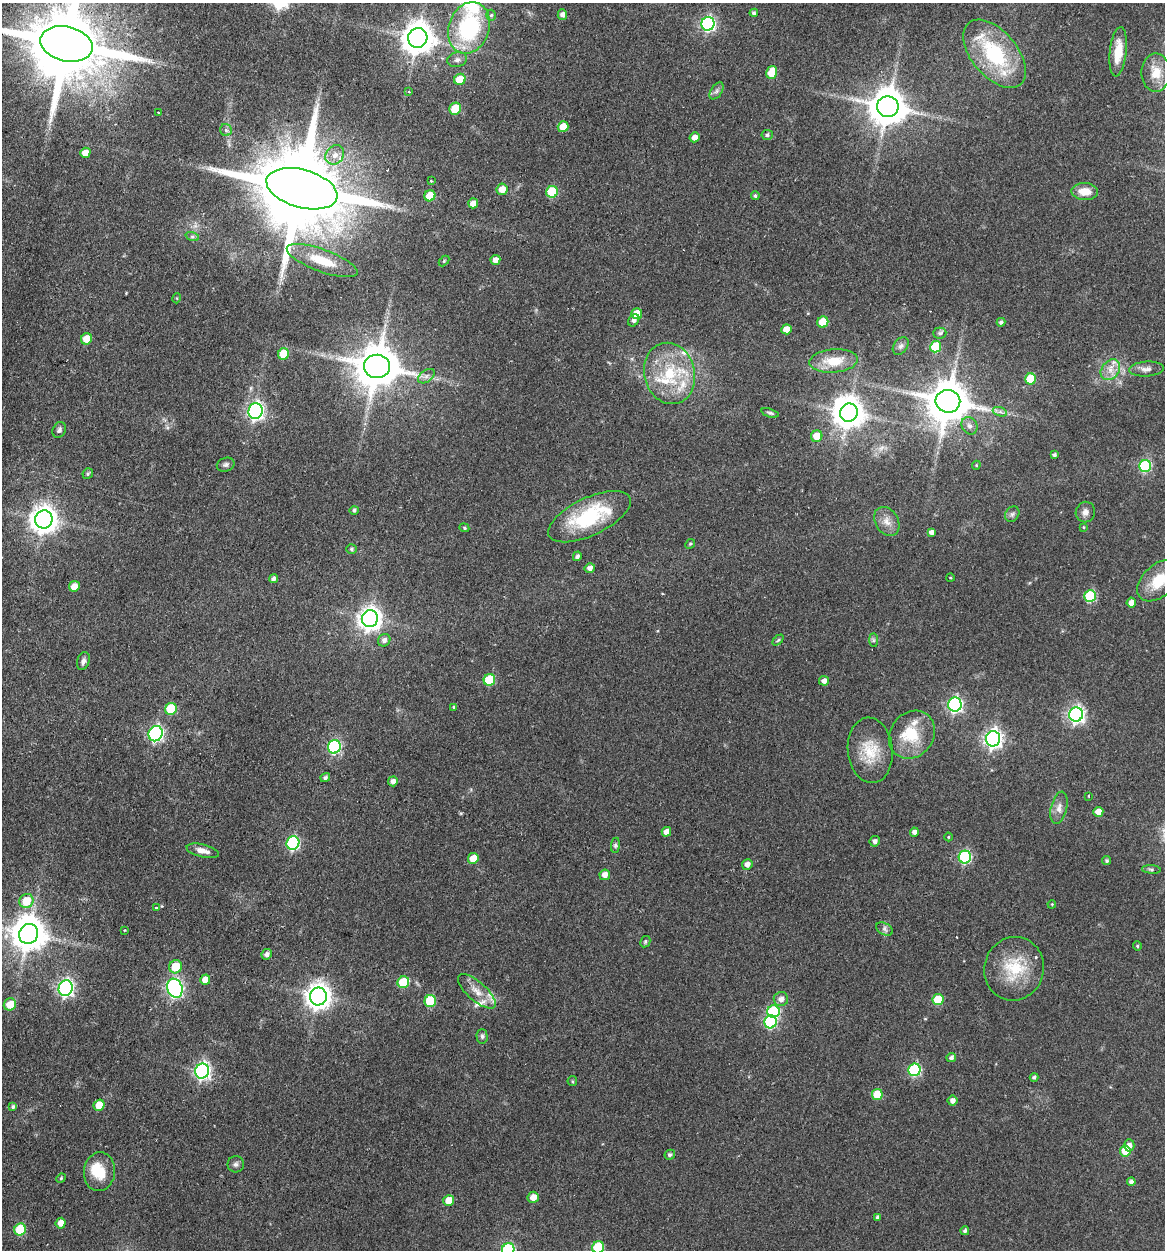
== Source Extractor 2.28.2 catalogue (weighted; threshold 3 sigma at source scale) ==
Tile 11 of 4 x 4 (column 3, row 3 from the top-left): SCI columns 2623-3785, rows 1264-2511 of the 5126 x 5023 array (HDU 1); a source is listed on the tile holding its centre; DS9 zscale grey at full resolution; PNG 1167 x 1252 px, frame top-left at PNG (2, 3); each listed source drawn as its Kron ellipse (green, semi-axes under 4 px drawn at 4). Shown black and unused: <1% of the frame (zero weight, under 2 of 3 exposures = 3% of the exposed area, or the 3 px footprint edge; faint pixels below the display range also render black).
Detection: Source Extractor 2.28.2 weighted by HDU 2 'WHT'; one run over the whole footprint, this tile lists its part. Background 0.177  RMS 0.0078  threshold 0.0351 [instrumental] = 3 sigma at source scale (4.5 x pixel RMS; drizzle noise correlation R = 1.50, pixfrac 1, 0.05/0.05 arcsec/px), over >= 5 px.
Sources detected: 186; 1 too faint to see at this stretch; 3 inside a brighter object's white glare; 3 cosmic-ray / hot-pixel residue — neither listed nor drawn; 11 inside a brighter listed object's ellipse — not listed separately; the other 168 listed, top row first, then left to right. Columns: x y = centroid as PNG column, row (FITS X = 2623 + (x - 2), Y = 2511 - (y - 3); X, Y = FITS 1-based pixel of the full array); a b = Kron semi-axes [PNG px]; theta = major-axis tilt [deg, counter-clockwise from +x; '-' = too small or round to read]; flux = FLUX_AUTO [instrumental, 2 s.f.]
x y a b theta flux
754 13 4 4 - 1.6
562 14 5 4 - 3.2
491 15 5 4 - 1.2
708 24 7 6 - 160
469 28 26 20 70 80
418 38 10 9 - 1300
67 44 26 17 -13 11000
1118 52 25 8 84 14
994 54 40 23 -49 64
457 60 10 7 13 3.2
772 73 6 5 - 17
1156 73 19 14 -90 14
460 79 6 5 - 14
717 91 10 5 57 2.2
409 92 3 3 - 0.85
888 107 11 10 - 2100
455 109 6 5 - 20
158 113 3 2 - 0.76
563 127 5 5 - 11
226 130 6 5 - 2
767 135 5 5 - 1.8
694 137 5 4 - 4.8
85 153 5 5 - 7.2
335 155 10 8 49 6.9
431 181 3 3 - 0.66
302 189 36 19 -16 17000
502 189 6 5 - 7.9
1085 191 13 8 -3 10
552 192 6 6 - 38
430 196 6 5 - 17
755 196 4 4 - 1.4
473 203 5 5 - 6.8
192 236 7 4 -19 1.4
495 260 5 4 - 4.6
322 261 37 11 -20 24
444 261 6 4 45 0.89
177 298 5 3 - 0.67
637 314 5 5 - 17
634 320 6 5 - 2.6
823 322 6 5 - 19
1001 322 4 4 - 1.6
786 329 5 5 - 8.7
940 333 6 5 - 1.6
86 339 6 5 - 12
901 346 10 6 52 2.4
936 347 6 5 - 27
284 354 6 5 - 17
834 361 24 11 5 21
377 366 13 11 -1 3100
1146 369 17 7 4 4.8
1110 370 11 8 51 7
669 373 31 25 -75 44
426 376 9 6 36 2.9
1031 379 5 5 - 26
948 401 12 11 - 2900
255 411 8 7 - 240
1000 412 7 4 -18 2.3
770 413 9 4 -17 1.4
849 413 9 8 - 1200
969 426 9 7 -57 3.3
59 430 8 6 64 2.1
817 436 6 5 - 12
1054 455 4 3 - 1.7
226 465 9 6 20 2.3
976 465 4 4 - 0.79
1145 466 6 6 - 64
88 473 6 5 - 1.4
354 510 5 4 - 1.7
1085 512 10 9 - 4
1012 514 8 6 52 2.1
589 517 45 19 25 62
44 519 9 8 - 860
887 521 15 11 -58 7.3
1083 527 4 3 - 0.72
464 528 5 4 - 1
931 532 4 4 - 2.9
690 544 5 4 - 0.91
352 549 5 5 - 1.3
577 556 5 4 - 2
590 568 5 5 - 3.5
950 577 4 3 - 0.6
274 579 4 4 - 2.7
1159 580 25 16 42 22
74 586 5 5 - 7.7
1090 596 6 5 - 57
1131 603 5 4 - 5.4
370 619 8 8 - 590
384 640 7 6 - 3.1
778 640 6 4 45 1.1
873 640 7 4 -90 1.4
83 661 9 6 73 2.9
489 680 6 5 - 43
824 681 5 5 - 3.7
955 705 7 6 - 170
453 707 3 3 - 0.79
171 709 6 5 - 31
1076 714 7 7 - 240
156 734 8 7 - 150
912 735 25 21 52 26
993 739 7 7 - 340
334 747 7 6 - 100
870 750 33 22 -84 24
325 778 5 4 - 1.7
393 781 5 5 - 3.6
1089 796 3 2 - 0.87
1059 808 16 8 77 5.4
1098 812 5 5 - 6.7
666 832 5 4 - 5.3
914 832 4 4 - 2.9
948 837 4 3 - 0.66
875 841 5 5 - 2.6
293 843 7 6 - 100
615 845 7 4 83 1.6
203 851 16 6 -14 5.4
965 857 6 6 - 89
473 858 5 5 - 11
1107 860 4 4 - 1.3
747 864 5 5 - 4.3
1151 869 9 4 -5 1.5
605 875 5 5 - 5.1
26 901 7 6 - 16
1052 904 4 3 - 0.65
156 907 3 3 - 6
885 929 9 6 -28 2.3
124 930 3 2 - 0.77
29 934 10 9 - 1600
645 942 6 4 61 1.2
1137 946 4 4 - 0.93
267 954 5 5 - 2.7
175 967 7 6 - 17
1014 969 32 30 71 35
205 980 5 5 - 7.5
403 982 6 5 - 32
66 988 8 7 - 220
175 988 10 7 -70 240
477 991 24 9 -41 9.6
318 996 9 8 - 740
781 999 7 7 - 4.3
938 999 5 5 - 28
430 1001 6 5 - 40
10 1004 6 6 - 12
773 1011 6 6 - 67
771 1022 6 6 - 71
482 1036 7 5 -89 1.8
951 1058 5 4 - 2.3
914 1070 6 6 - 82
202 1071 7 7 - 240
1034 1077 4 4 - 1.6
572 1081 5 4 - 0.92
877 1094 5 5 - 24
953 1101 5 5 - 4.1
99 1105 6 5 - 15
13 1107 4 4 - 1.4
1129 1145 6 5 - 4.1
1125 1151 5 5 - 16
670 1155 5 5 - 1.9
236 1164 8 8 - 2.6
99 1172 19 15 83 18
61 1178 5 4 - 0.99
1131 1182 4 4 - 2.4
533 1197 5 5 - 7.2
449 1201 5 5 - 12
877 1217 4 4 - 1.4
61 1223 5 5 - 5.8
20 1230 6 5 - 36
965 1231 4 4 - 1.7
598 1247 6 5 - 51
508 1250 6 6 - 84
Overlapping masked pixels (flux is a lower limit): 1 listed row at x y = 67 44
Isophote crosses this tile's border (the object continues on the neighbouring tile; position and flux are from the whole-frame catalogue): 4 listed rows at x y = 67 44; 1159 580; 598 1247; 508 1250